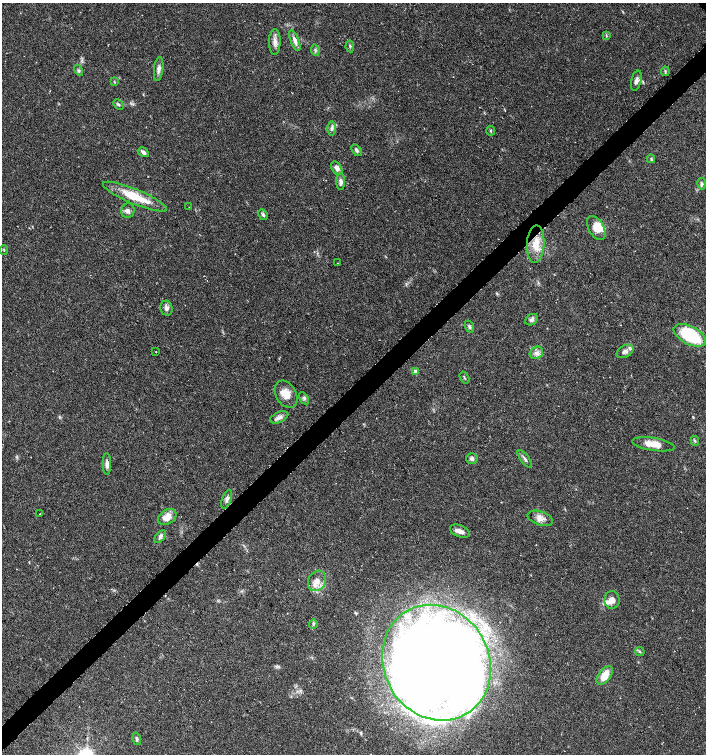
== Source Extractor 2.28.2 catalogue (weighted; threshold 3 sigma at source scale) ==
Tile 7 of 4 x 4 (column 3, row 2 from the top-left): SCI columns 3030-4437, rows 3009-4511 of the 5994 x 6024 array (HDU 1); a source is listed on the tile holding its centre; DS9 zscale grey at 2 x 2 block average (1 PNG px = mean of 2 x 2 image px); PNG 708 x 756 px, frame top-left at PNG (2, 3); each listed source drawn as its Kron ellipse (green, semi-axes under 4 px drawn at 4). Shown black and unused: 4% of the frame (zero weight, under 3 of 6 exposures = <1% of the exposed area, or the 3 px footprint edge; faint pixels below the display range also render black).
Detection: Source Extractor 2.28.2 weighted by HDU 2 'WHT'; one run over the whole footprint, this tile lists its part. Background 0.0356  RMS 0.0031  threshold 0.0128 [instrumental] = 3 sigma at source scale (4.09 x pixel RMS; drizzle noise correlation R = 1.36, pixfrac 0.8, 0.0396/0.0396 arcsec/px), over >= 5 px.
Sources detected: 69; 8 inside a brighter object's white glare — neither listed nor drawn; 4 inside a brighter listed object's ellipse — not listed separately; the other 57 listed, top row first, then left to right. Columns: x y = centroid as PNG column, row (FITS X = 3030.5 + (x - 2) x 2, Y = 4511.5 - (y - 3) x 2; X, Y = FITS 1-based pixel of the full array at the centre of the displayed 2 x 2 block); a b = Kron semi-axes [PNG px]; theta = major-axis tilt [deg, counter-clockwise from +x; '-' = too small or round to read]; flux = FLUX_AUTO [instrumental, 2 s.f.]
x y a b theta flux
606 36 3 2 - 0.53
295 41 11 4 -69 3.8
275 42 13 6 89 4.1
350 46 6 2 -81 0.82
315 50 6 3 -82 1
159 69 12 4 84 2.8
79 70 5 3 - 1.2
665 71 5 3 - 0.74
636 81 10 5 76 2.8
115 82 4 2 - 0.5
118 105 6 3 -44 1
332 128 7 3 90 1.6
491 131 5 2 - 0.7
357 150 6 4 -58 1.5
143 152 6 3 -33 2.1
651 159 4 3 - 1.1
337 168 7 4 -56 3.3
341 182 8 4 -90 2.5
702 184 5 4 - 1.5
135 197 34 7 -23 21
189 207 2 2 - 0.2
128 211 7 6 - 2.6
263 215 6 4 -61 1.5
596 228 13 7 -60 7.3
536 244 19 8 87 12
4 250 5 2 - 0.54
337 263 2 2 - 0.22
166 308 7 6 - 2.4
532 320 7 5 32 1.8
469 326 6 4 -68 1.4
690 335 17 9 -27 49
625 351 9 6 30 3
156 352 2 2 - 0.27
536 353 7 6 - 2.9
415 372 4 3 - 3.2
464 378 6 2 -58 0.69
286 394 14 10 -59 8.1
304 398 6 3 -56 1.2
279 417 10 5 24 3
695 441 5 3 - 0.84
654 444 21 6 -9 9.7
472 459 6 5 - 1.7
525 459 10 3 -54 1.8
107 464 11 4 -89 3.3
227 499 10 4 71 2.4
40 514 2 2 - 0.54
167 517 10 7 33 7.6
540 518 13 7 -18 4.4
460 531 10 6 -21 3.5
160 537 7 4 51 2
317 581 11 8 62 6.3
612 600 9 7 87 4.6
313 624 4 3 - 0.97
640 652 5 2 - 0.6
436 663 59 52 -59 940
605 675 10 6 52 9.9
137 739 6 4 -75 1.3